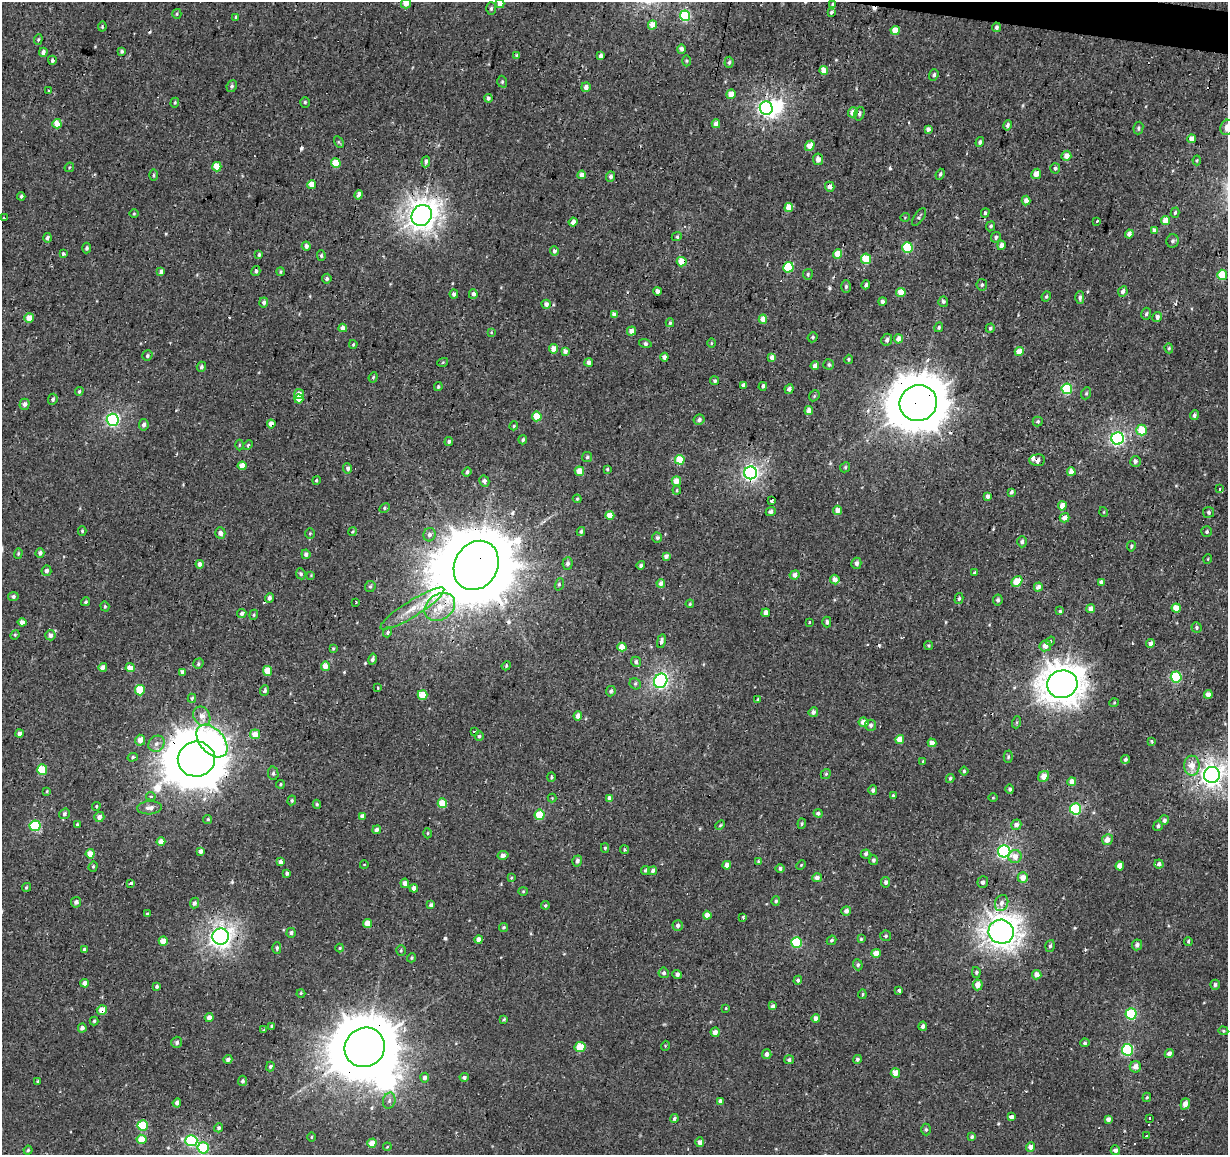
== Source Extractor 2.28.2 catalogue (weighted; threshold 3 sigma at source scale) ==
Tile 10 of 4 x 4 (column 2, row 3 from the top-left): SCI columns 1230-2455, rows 1435-2587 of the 4908 x 5112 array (HDU 1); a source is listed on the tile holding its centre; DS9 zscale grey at full resolution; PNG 1230 x 1157 px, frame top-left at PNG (2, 2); each listed source drawn as its Kron ellipse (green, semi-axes under 4 px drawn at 4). Shown black and unused: <1% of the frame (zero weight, under 2 of 3 exposures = <1% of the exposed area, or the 3 px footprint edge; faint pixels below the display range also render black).
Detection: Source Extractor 2.28.2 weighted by HDU 2 'WHT'; one run over the whole footprint, this tile lists its part. Background 0.00309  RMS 0.0034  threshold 0.0154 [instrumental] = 3 sigma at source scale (4.5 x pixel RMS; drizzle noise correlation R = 1.50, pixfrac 1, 0.0396/0.0396 arcsec/px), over >= 5 px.
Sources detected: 500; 2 inside a brighter object's white glare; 18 cosmic-ray / hot-pixel residue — neither listed nor drawn; the other 480 listed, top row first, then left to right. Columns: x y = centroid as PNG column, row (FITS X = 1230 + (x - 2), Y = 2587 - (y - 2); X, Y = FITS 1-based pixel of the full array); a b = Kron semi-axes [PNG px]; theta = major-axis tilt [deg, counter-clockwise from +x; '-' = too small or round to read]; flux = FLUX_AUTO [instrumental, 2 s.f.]
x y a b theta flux
406 3 5 5 - 3.2
500 4 4 4 - 3.2
833 5 4 3 - 0.98
491 8 6 5 - 0.65
831 12 4 3 - 0.6
177 14 5 4 - 0.47
685 16 5 5 - 31
236 18 3 3 - 0.7
652 25 5 4 - 3.8
102 27 5 3 - 0.36
996 27 5 4 - 0.85
895 30 4 4 - 5.3
38 39 5 4 - 0.45
681 49 4 4 - 1.4
122 51 3 3 - 0.55
43 52 4 4 - 1.2
517 56 4 4 - 0.94
601 56 4 4 - 1.5
52 60 4 4 - 0.73
686 61 5 3 - 0.38
729 62 5 4 - 0.71
824 70 4 4 - 5.2
934 75 6 4 71 0.72
502 82 6 4 -72 0.55
232 86 6 5 - 0.7
586 87 5 4 - 1.8
49 91 3 3 - 1.1
731 94 5 4 - 3.7
488 98 4 4 - 0.92
305 102 5 4 - 0.57
175 103 5 4 - 0.39
766 108 7 6 - 92
853 112 5 4 - 3.4
859 114 7 5 74 0.93
57 124 5 4 - 5.8
716 124 4 4 - 1.7
1007 125 5 4 - 0.84
1227 127 8 6 73 1.9
1138 128 6 5 - 0.69
928 129 4 3 - 1.2
1192 139 4 4 - 3.2
339 142 6 4 -61 0.49
980 142 5 4 - 0.72
810 146 5 4 - 4.3
1066 156 5 5 - 3.1
818 159 5 5 - 2
1197 160 5 3 - 0.37
426 162 5 4 - 0.83
336 163 5 4 - 9.4
69 167 5 3 - 0.33
217 167 5 4 - 7.7
1055 168 5 5 - 0.77
940 174 5 3 - 0.57
1036 174 5 4 - 2.8
153 175 6 4 -90 0.5
582 175 4 4 - 2.8
611 177 5 4 - 1.2
312 184 4 4 - 4
830 187 5 4 - 1.9
359 195 5 4 - 2.3
21 196 4 3 - 0.54
1026 201 5 4 - 1.9
789 207 4 4 - 4.8
985 213 5 4 - 0.61
1175 213 5 4 - 0.59
134 214 5 3 - 0.3
422 215 11 9 51 320
905 217 5 3 - 0.27
919 217 10 5 55 0.71
4 218 3 3 - 0.7
1165 220 4 4 - 4.2
1097 221 3 3 - 2.2
573 222 4 4 - 1.9
991 226 5 4 - 0.63
1154 230 4 4 - 2
1129 234 4 4 - 1.7
677 236 5 3 - 0.45
996 237 5 4 - 0.77
47 238 5 4 - 0.85
1172 241 7 6 - 0.82
1001 245 4 4 - 1.6
306 246 4 4 - 1.2
907 247 5 5 - 17
87 248 5 4 - 0.73
554 251 5 4 - 0.99
63 254 3 3 - 0.96
838 254 5 4 - 5.9
259 255 4 3 - 0.54
321 256 5 4 - 0.51
866 259 5 5 - 11
682 262 5 4 - 6.2
788 267 5 5 - 19
256 271 5 4 - 0.7
161 272 4 3 - 1.2
280 272 4 4 - 0.53
808 274 5 5 - 0.58
1222 275 5 5 - 10
327 279 5 4 - 0.66
866 285 4 3 - 0.81
982 285 6 5 - 0.67
846 287 6 5 - 0.7
657 291 4 4 - 1.7
1123 291 5 4 - 1.6
901 292 4 4 - 5.5
454 294 4 4 - 1
473 294 5 4 - 1.4
1046 296 5 3 - 0.45
1080 297 6 4 89 0.98
264 302 5 4 - 0.85
882 302 4 4 - 1.3
943 302 5 5 - 0.83
546 304 4 4 - 1.6
614 314 4 4 - 1.7
1146 314 6 4 74 0.68
1157 317 5 5 - 1.2
29 318 5 4 - 3.4
763 319 4 4 - 3.5
670 323 4 4 - 0.53
939 327 5 4 - 0.56
343 328 4 4 - 2.2
990 328 4 4 - 0.53
632 331 5 4 - 1.9
491 332 4 3 - 0.29
813 337 5 4 - 0.55
898 339 4 4 - 2.1
887 340 6 5 - 0.99
645 343 6 4 -16 0.7
711 343 5 3 - 0.33
353 344 4 3 - 0.35
1169 348 5 4 - 0.46
554 349 5 4 - 3
565 351 4 4 - 1.6
1019 352 4 4 - 3.8
147 356 5 5 - 0.66
664 357 4 4 - 1.2
772 357 4 4 - 2.1
849 359 4 4 - 0.48
443 362 5 3 - 0.33
589 362 4 4 - 1.7
829 364 5 5 - 0.65
815 366 4 4 - 1.9
201 367 5 4 - 0.8
373 377 5 4 - 0.43
715 381 4 4 - 0.58
744 385 4 4 - 1.8
763 386 4 4 - 0.87
438 387 4 3 - 0.53
789 389 5 4 - 1.1
1067 389 5 5 - 21
79 391 4 3 - 0.46
1086 393 6 4 68 0.56
299 394 5 5 - 2.9
814 396 6 4 48 0.45
53 399 5 4 - 0.7
299 399 4 4 - 3
918 403 19 18 - 1500
24 404 5 5 - 1.2
809 411 4 4 - 2.3
1194 415 5 4 - 1
537 416 5 4 - 6.9
113 420 6 6 - 61
699 420 5 5 - 0.98
1038 421 5 5 - 0.53
271 424 4 4 - 2.3
144 425 6 4 80 1.2
514 426 4 4 - 0.43
1142 430 5 5 - 8.9
1118 439 6 6 - 67
523 440 4 4 - 0.62
449 441 4 4 - 0.81
239 445 5 3 - 0.33
248 445 5 4 - 0.56
587 457 5 5 - 0.55
680 460 5 5 - 8
1037 460 8 5 4 2.4
1135 461 5 5 - 0.85
242 466 4 4 - 3.7
845 467 5 4 - 0.44
348 468 5 4 - 0.84
607 469 4 3 - 0.39
579 471 5 4 - 5
467 472 5 4 - 0.76
1071 472 4 4 - 2.5
751 473 6 6 - 99
316 480 4 4 - 0.54
484 481 5 5 - 1.2
676 481 5 4 - 3.5
1220 489 4 3 - 1600
677 490 4 4 - 0.38
1011 492 4 3 - 0.8
988 496 4 3 - 1.3
577 499 4 4 - 0.42
771 500 4 3 - 0.89
1062 506 4 4 - 2.9
384 508 6 4 29 0.53
838 510 4 4 - 2.6
771 512 5 4 - 0.79
1104 512 5 3 - 0.28
1209 512 5 5 - 0.73
610 515 4 4 - 5.3
1065 518 5 4 - 2.4
82 531 4 3 - 0.5
581 531 4 4 - 0.59
352 532 4 3 - 0.31
1207 532 5 5 - 0.59
220 533 5 5 - 1.4
310 533 5 5 - 0.47
430 535 7 6 - 1.2
657 538 5 5 - 0.73
1022 542 5 5 - 0.85
1131 546 5 4 - 0.62
18 553 5 4 - 0.46
40 553 5 4 - 0.95
306 554 4 4 - 1.1
666 556 4 4 - 1.5
1208 559 5 3 - 0.26
568 563 6 5 - 1.1
856 563 5 5 - 1.3
200 564 4 4 - 1.5
476 565 26 21 60 5600
641 565 4 4 - 0.78
46 571 5 5 - 1
975 572 3 3 - 5.5
301 574 5 4 - 0.66
311 575 4 3 - 0.3
795 575 5 4 - 2.2
835 579 5 4 - 2.2
1017 581 6 5 - 6.9
1101 582 4 4 - 1.3
661 583 4 4 - 1.9
559 584 6 4 71 0.56
370 586 6 5 - 0.64
1038 587 4 4 - 1.8
13 597 5 4 - 0.91
269 598 5 4 - 0.88
959 598 6 4 73 0.58
998 600 5 4 - 0.87
85 602 4 3 - 0.52
356 602 3 2 - 0.32
690 604 4 3 - 0.39
105 606 5 4 - 0.45
440 607 16 12 35 6.7
1176 608 4 4 - 6.4
412 609 37 8 32 6.9
1090 609 4 4 - 2.4
1060 611 4 4 - 0.51
242 613 4 4 - 1.1
766 613 4 4 - 2
254 615 5 4 - 0.4
22 622 4 4 - 1.8
809 622 3 2 - 0.52
827 622 5 4 - 0.84
1197 627 5 5 - 0.71
387 632 5 4 - 0.86
15 635 5 4 - 0.39
50 635 5 5 - 1.8
661 641 7 4 79 1.3
1051 641 4 4 - 0.92
1150 643 4 4 - 1.7
929 645 5 4 - 0.46
1045 646 6 5 - 2.6
622 647 4 4 - 4.1
333 648 4 3 - 0.37
372 659 5 4 - 0.83
636 662 5 5 - 1.1
198 664 5 5 - 0.6
325 666 5 4 - 3.6
506 666 5 3 - 0.38
103 667 4 4 - 1.8
130 668 4 4 - 3.6
267 671 5 4 - 5.7
182 672 4 3 - 0.99
1176 677 5 5 - 26
661 681 7 6 - 83
635 684 6 5 - 0.65
1062 684 15 14 - 560
378 688 4 2 - 0.43
140 690 5 5 - 11
265 690 5 4 - 0.65
611 691 5 5 - 0.91
1208 694 4 4 - 1.8
422 695 5 5 - 7.3
192 698 4 3 - 0.77
758 699 4 3 - 0.49
1114 703 5 3 - 0.29
813 712 5 4 - 1.3
202 716 10 8 -59 2.8
578 716 4 4 - 2
864 722 5 5 - 3.1
1017 722 6 4 71 0.47
870 725 5 5 - 0.92
474 731 3 3 - 0.98
19 734 4 4 - 1.4
255 734 5 5 - 3.9
479 736 4 4 - 0.54
900 739 4 4 - 3.6
140 740 5 5 - 2.6
212 741 19 12 -49 71
1152 741 3 3 - 0.43
932 743 4 4 - 2.6
156 744 9 7 44 1.7
133 757 5 4 - 0.61
1008 757 6 4 -90 0.5
196 759 18 17 - 1800
1125 759 4 4 - 0.71
923 761 4 3 - 0.46
1192 766 10 7 -90 4.2
42 770 5 5 - 13
964 771 4 4 - 0.47
273 773 7 5 -79 0.77
826 774 5 4 - 0.51
1212 775 8 8 - 210
1044 776 6 5 - 3.6
551 777 4 4 - 0.42
950 778 4 4 - 0.56
1072 782 4 4 - 3.3
280 784 4 3 - 0.4
1010 789 4 4 - 0.84
873 790 5 4 - 0.9
47 791 4 4 - 0.38
151 796 5 4 - 0.66
893 796 4 3 - 0.51
552 798 4 4 - 0.31
610 798 4 4 - 2.2
993 798 5 3 - 0.3
292 800 5 4 - 0.53
442 803 5 4 - 6.6
317 804 4 4 - 0.49
96 806 4 4 - 0.39
150 808 12 6 3 2.1
1076 809 5 5 - 32
818 813 4 4 - 0.74
64 814 6 5 - 0.85
540 815 5 5 - 9.6
362 816 4 4 - 1.6
99 817 5 5 - 1.7
208 819 5 4 - 0.44
1164 820 5 4 - 0.95
77 824 4 3 - 0.39
802 824 5 4 - 0.48
720 825 5 4 - 0.44
1016 825 5 5 - 1.6
35 826 5 5 - 25
1158 826 5 4 - 0.77
377 830 4 4 - 1.2
427 833 5 3 - 0.35
1107 840 5 5 - 2.1
161 842 4 4 - 2.6
605 848 5 4 - 0.48
624 850 5 4 - 0.51
200 851 4 4 - 1.6
1004 851 6 6 - 58
90 854 4 4 - 4.7
866 854 5 4 - 0.74
503 855 5 4 - 1.6
1015 857 6 6 - 2.9
873 860 5 4 - 0.74
577 861 5 4 - 1.2
758 861 4 3 - 0.35
281 862 4 4 - 1.3
1159 864 4 4 - 1.3
364 865 4 3 - 0.26
727 865 4 4 - 2.1
801 865 5 3 - 0.34
93 866 5 4 - 0.41
1120 866 4 4 - 3.1
780 868 4 4 - 0.81
645 870 4 4 - 0.57
653 871 4 4 - 1
287 873 4 3 - 0.77
1023 877 5 5 - 3.2
511 878 4 2 - 0.31
817 878 4 4 - 1.9
886 882 5 4 - 1.1
983 882 6 5 - 1.1
131 883 3 3 - 1.8
405 883 4 4 - 1.8
26 887 5 4 - 0.51
414 888 4 4 - 1.7
523 891 4 4 - 0.37
776 901 5 4 - 0.54
76 902 5 5 - 1.2
194 903 5 4 - 1
1002 903 8 6 69 1.6
431 905 4 4 - 1.1
545 905 4 4 - 0.43
846 911 5 4 - 1.4
147 914 4 3 - 0.68
707 915 4 4 - 2.3
743 917 3 3 - 0.63
367 924 4 4 - 4.8
678 926 5 5 - 0.92
503 927 5 4 - 0.55
1001 932 13 12 - 360
291 933 5 4 - 1
221 936 8 8 - 180
886 936 5 5 - 0.62
861 939 4 4 - 0.51
479 940 4 4 - 2.1
832 940 5 4 - 0.62
163 941 4 4 - 4.3
1188 941 4 3 - 0.6
796 942 5 5 - 19
1137 945 5 5 - 1.1
1050 946 6 4 72 0.73
277 948 6 4 89 0.69
340 948 4 4 - 0.35
84 950 4 3 - 0.76
401 950 5 4 - 0.44
876 953 4 4 - 3.4
412 958 5 4 - 0.41
858 965 5 4 - 0.68
976 972 5 4 - 0.61
664 973 5 5 - 0.8
677 974 5 4 - 0.91
1037 975 4 4 - 2.8
798 980 4 4 - 0.72
85 983 4 4 - 2.3
978 985 5 5 - 2.7
1215 985 5 5 - 0.85
157 986 4 4 - 0.55
898 990 3 3 - 2.6
301 993 4 4 - 0.38
862 994 5 2 - 0.41
773 1006 4 4 - 1.2
726 1008 4 3 - 0.33
102 1010 5 4 - 4.1
1131 1014 5 5 - 24
209 1017 4 4 - 1.4
816 1018 4 4 - 1.6
504 1019 3 3 - 0.46
94 1021 4 4 - 0.46
272 1026 4 3 - 0.51
923 1026 4 4 - 1.1
82 1028 4 4 - 1.4
264 1030 4 3 - 0.41
1223 1031 5 4 - 0.41
715 1032 4 4 - 1.7
177 1042 6 5 - 0.89
1085 1043 4 4 - 0.58
665 1046 5 3 - 0.3
365 1047 20 19 - 2800
580 1047 5 5 - 7.9
1127 1050 6 5 - 32
767 1054 5 4 - 1.3
1169 1054 5 4 - 1.6
228 1059 4 4 - 1.2
857 1059 4 4 - 0.77
789 1060 5 4 - 0.69
270 1066 5 3 - 0.79
1135 1067 6 5 - 2.5
895 1073 5 4 - 4
464 1077 4 4 - 1.2
425 1078 5 4 - 1.3
37 1081 4 3 - 0.3
242 1081 5 4 - 0.69
1147 1097 5 3 - 0.47
389 1101 8 6 75 1.2
720 1101 4 4 - 1.3
177 1103 4 4 - 1.3
1185 1104 6 4 70 2.2
1011 1117 4 4 - 1.6
674 1118 4 4 - 0.75
1150 1118 3 3 - 270
1108 1119 4 4 - 1.4
143 1125 5 5 - 15
219 1128 4 4 - 0.68
926 1129 6 4 -89 0.66
1146 1135 3 3 - 520
311 1137 5 3 - 0.28
972 1137 4 4 - 0.8
142 1139 5 5 - 6.6
191 1141 6 5 - 37
700 1142 5 4 - 1.6
372 1143 5 4 - 4.1
387 1147 4 3 - 0.29
1031 1147 5 4 - 2.5
203 1148 5 5 - 19
28 1150 4 4 - 0.52
1115 1150 5 4 - 1.4
Overlapping masked pixels (flux is a lower limit): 18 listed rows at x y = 833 5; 818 159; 830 187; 422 215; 682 262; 788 267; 918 403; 271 424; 680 460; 1037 460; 751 473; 476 565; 1062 684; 212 741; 196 759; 102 1010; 365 1047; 191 1141
Isophote crosses this tile's border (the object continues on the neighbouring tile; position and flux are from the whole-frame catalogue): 4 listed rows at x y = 406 3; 500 4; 1227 127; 1212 775
Unlisted compact peaks at least as high as the median listed source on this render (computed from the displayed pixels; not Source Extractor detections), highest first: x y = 445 938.